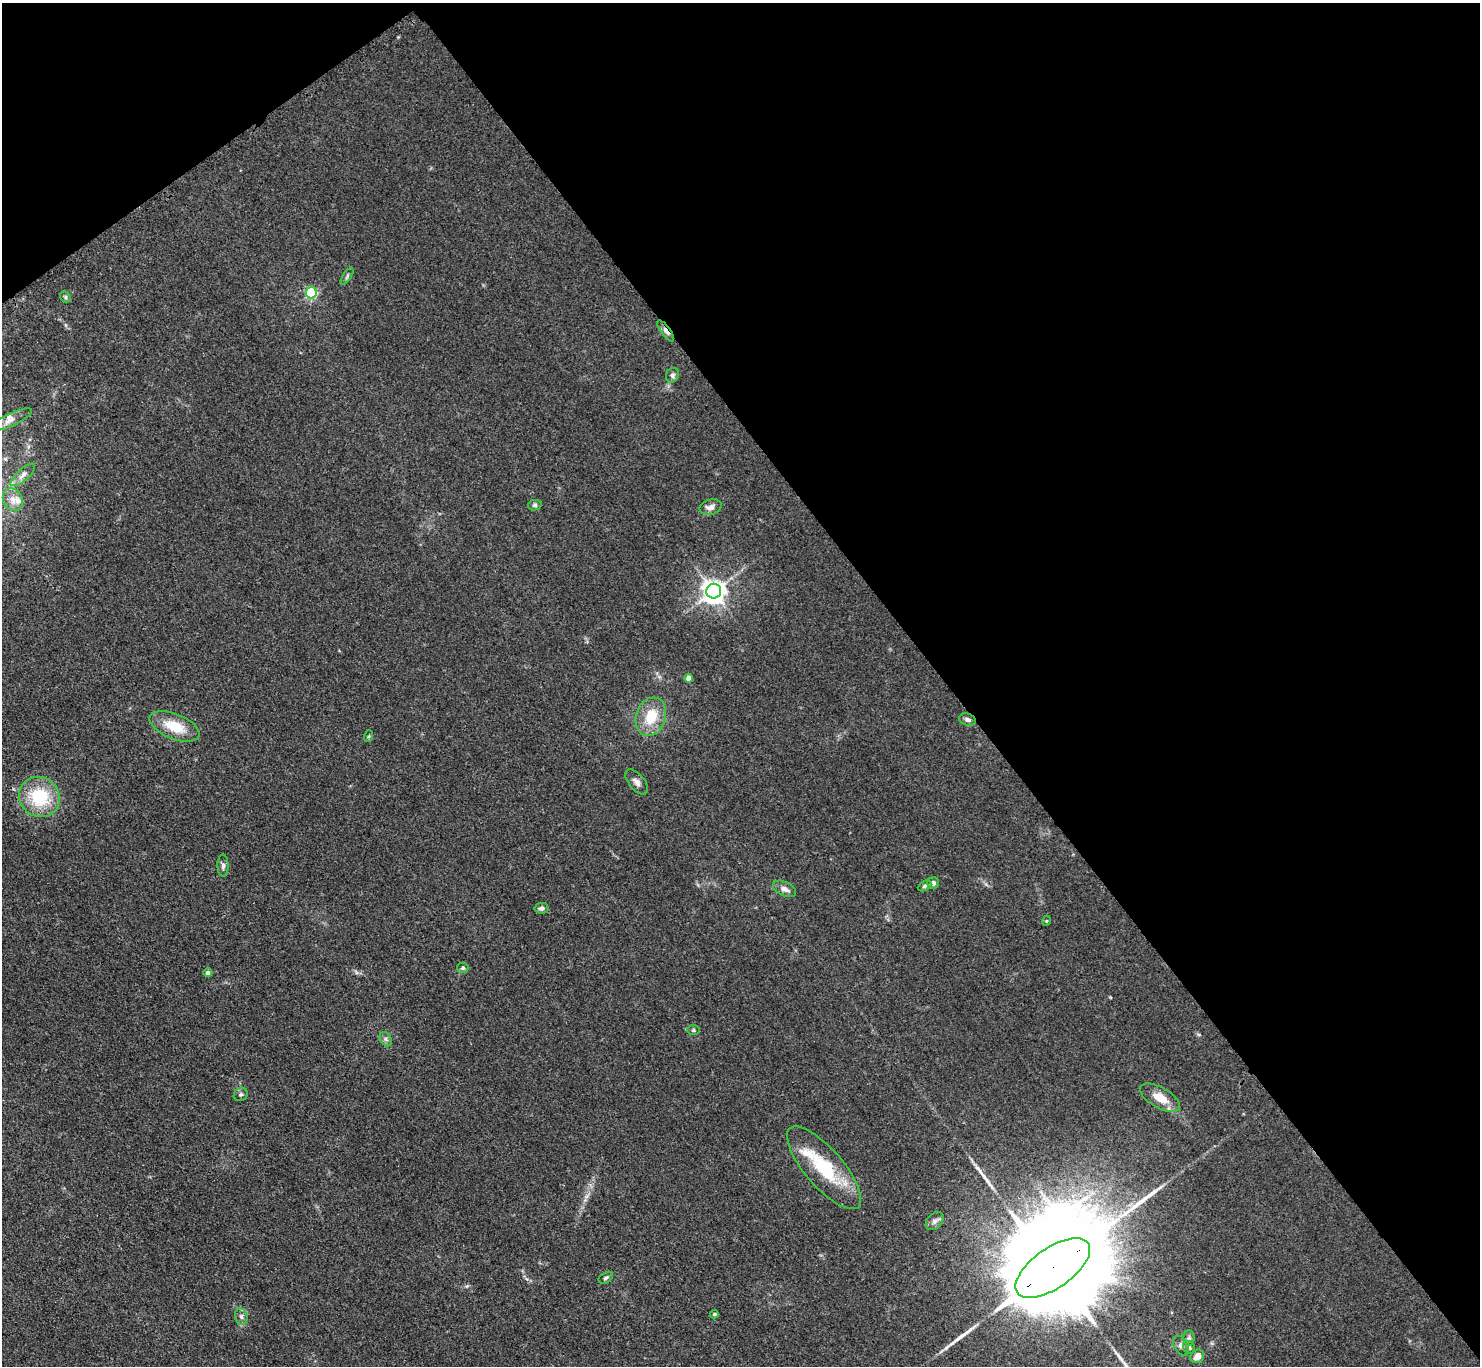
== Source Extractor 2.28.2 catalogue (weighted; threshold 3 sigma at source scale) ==
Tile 3 of 4 x 4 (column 3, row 1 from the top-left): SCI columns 2975-4452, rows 4413-5776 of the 5952 x 5948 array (HDU 1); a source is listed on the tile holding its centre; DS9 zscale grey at full resolution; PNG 1482 x 1368 px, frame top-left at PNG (2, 3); each listed source drawn as its Kron ellipse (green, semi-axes under 4 px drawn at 4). Shown black and unused: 39% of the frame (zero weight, under 3 of 4 exposures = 2% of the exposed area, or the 3 px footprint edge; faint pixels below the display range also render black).
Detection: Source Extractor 2.28.2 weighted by HDU 2 'WHT'; one run over the whole footprint, this tile lists its part. Background 0.0483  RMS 0.0052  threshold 0.0232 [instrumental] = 3 sigma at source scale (4.5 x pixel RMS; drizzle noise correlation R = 1.50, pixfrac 1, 0.05/0.05 arcsec/px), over >= 5 px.
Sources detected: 48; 1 inside a brighter object's white glare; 4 long thin detections or spike segments (spike, bleed or trail) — neither listed nor drawn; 3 inside a brighter listed object's ellipse — not listed separately; the other 40 listed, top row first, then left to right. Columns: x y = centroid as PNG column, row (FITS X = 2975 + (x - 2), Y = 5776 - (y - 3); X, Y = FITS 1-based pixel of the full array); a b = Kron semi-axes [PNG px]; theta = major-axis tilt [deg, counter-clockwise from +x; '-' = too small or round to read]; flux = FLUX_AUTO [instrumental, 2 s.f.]
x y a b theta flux
347 276 10 4 57 0.97
311 293 5 5 - 66
65 297 6 5 - 0.84
666 331 13 4 -54 2.4
672 375 7 6 - 1.4
11 420 23 6 24 3.5
23 475 15 6 42 2.5
13 499 12 9 -60 3.9
535 505 7 5 12 1.1
711 507 11 7 17 3.2
714 591 7 7 - 460
689 678 4 4 - 3.7
651 717 19 14 71 14
967 720 8 6 -19 1.7
174 726 26 12 -22 14
369 736 6 4 71 0.66
637 782 15 8 -50 2.6
39 797 21 19 -41 26
223 866 11 5 -90 1.6
933 883 6 5 - 2
925 886 7 4 27 0.99
785 889 12 7 -26 2.9
541 908 7 5 10 1.4
1046 921 5 3 - 0.49
463 968 5 5 - 1.1
208 973 4 4 - 1.9
693 1030 6 5 - 0.84
386 1039 7 5 -60 1.3
241 1094 7 6 - 1.3
1160 1098 22 10 -30 8.9
824 1168 52 19 -49 31
935 1221 10 7 48 2.1
1053 1268 43 20 35 27000
606 1278 8 5 32 1.2
714 1314 4 4 - 0.9
241 1316 8 6 -74 1.7
1189 1338 8 5 -89 1.2
1181 1346 11 7 -60 2.2
1189 1347 7 5 -58 1.1
1197 1356 7 6 - 4
Overlapping masked pixels (flux is a lower limit): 2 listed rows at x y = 666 331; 1053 1268